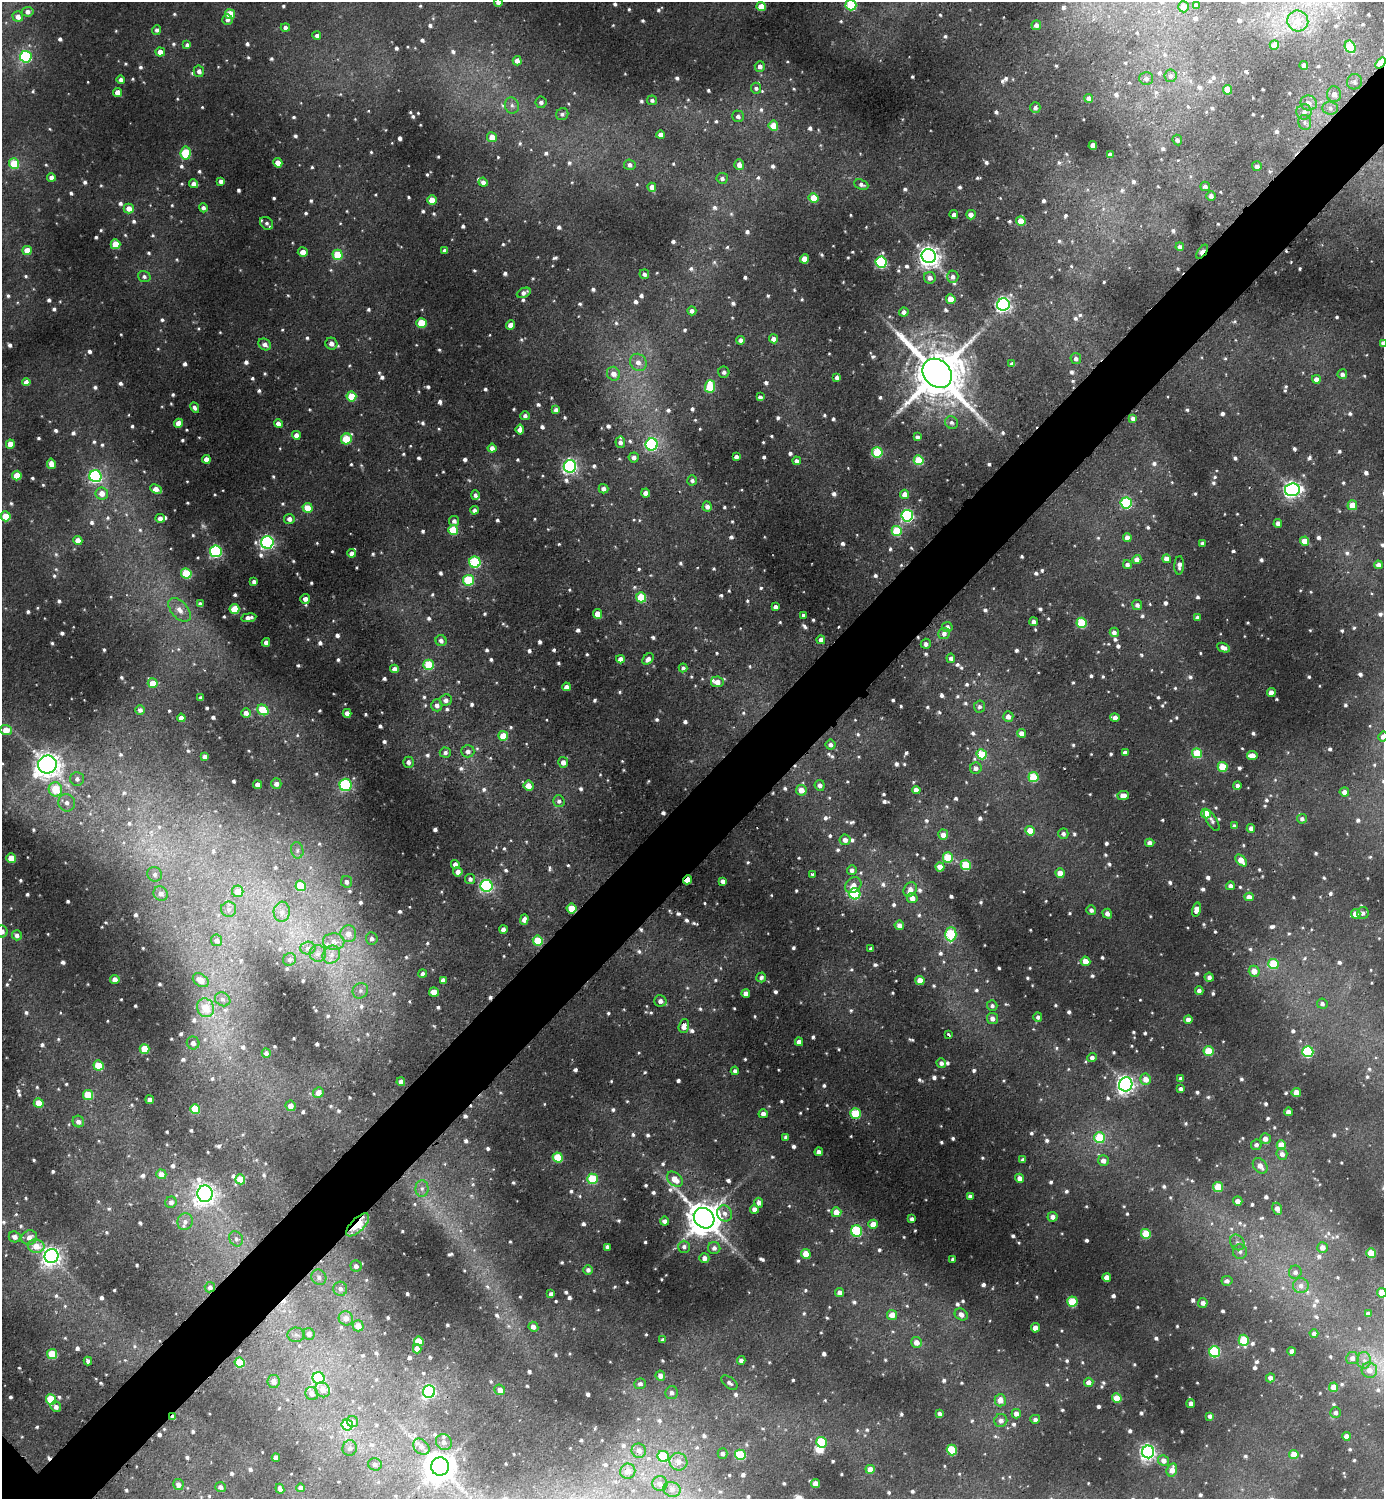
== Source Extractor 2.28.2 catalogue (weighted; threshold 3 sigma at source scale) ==
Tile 10 of 4 x 4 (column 2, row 3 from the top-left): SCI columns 1546-2927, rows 1502-2998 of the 5996 x 5997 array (HDU 1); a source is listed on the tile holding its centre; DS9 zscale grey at full resolution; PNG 1386 x 1501 px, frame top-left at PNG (2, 2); each listed source drawn as its Kron ellipse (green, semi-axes under 4 px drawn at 4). Shown black and unused: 5% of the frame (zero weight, under 2 of 3 exposures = <1% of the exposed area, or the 3 px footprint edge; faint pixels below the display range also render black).
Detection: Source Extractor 2.28.2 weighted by HDU 2 'WHT'; one run over the whole footprint, this tile lists its part. Background 0.0503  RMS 0.0059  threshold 0.0264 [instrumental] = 3 sigma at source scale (4.5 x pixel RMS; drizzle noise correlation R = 1.50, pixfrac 1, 0.05/0.05 arcsec/px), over >= 5 px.
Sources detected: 1435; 2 too faint to see at this stretch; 1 inside a brighter object's white glare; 4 cosmic-ray / hot-pixel residue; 1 long thin detection or spike segment (spike, bleed or trail) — neither listed nor drawn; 12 inside a brighter listed object's ellipse — not listed separately; of the other 1415, all 500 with FLUX_AUTO >= 1.87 (the completeness limit of this list) listed and drawn (915 fainter detections not listed), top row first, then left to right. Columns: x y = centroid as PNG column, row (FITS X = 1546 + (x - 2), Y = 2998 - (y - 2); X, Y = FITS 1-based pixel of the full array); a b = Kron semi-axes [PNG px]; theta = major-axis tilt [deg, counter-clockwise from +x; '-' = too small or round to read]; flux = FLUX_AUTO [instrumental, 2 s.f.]
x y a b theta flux
498 2 4 4 - 2.2
851 5 5 5 - 44
1196 5 4 4 - 2.1
761 7 4 4 - 9
1183 7 5 5 - 6.3
28 12 6 5 - 2.9
230 14 5 5 - 21
18 17 5 5 - 3.7
227 20 5 5 - 2.2
1298 21 10 10 - 9.1
1036 25 5 5 - 2.6
285 27 4 4 - 1.9
157 30 5 4 - 2
317 36 4 4 - 1.9
187 45 4 4 - 2
1274 45 4 4 - 8.5
1350 47 6 5 - 23
160 52 5 4 - 5.2
26 57 6 5 - 65
517 61 5 4 - 3.4
1380 63 6 4 51 18
1304 65 4 4 - 2.9
760 66 5 5 - 3.1
199 71 6 5 - 2.8
1170 76 6 6 - 2.3
1146 78 7 6 - 2.3
121 79 4 4 - 1.9
1354 82 8 7 - 2.3
756 88 5 5 - 2.1
1227 90 5 4 - 9.8
118 93 4 4 - 7.4
1334 94 8 7 - 4.2
1089 98 4 4 - 2.9
652 100 5 5 - 1.9
541 102 5 5 - 1.9
1309 103 8 7 - 4
512 105 8 7 - 2.3
1035 107 5 5 - 2.1
1330 108 8 6 -3 2.1
1304 112 7 7 - 2.7
562 114 6 6 - 2
738 116 6 6 - 2.5
1305 122 7 6 - 1.9
773 126 5 5 - 14
661 135 4 4 - 4
492 137 5 5 - 7.5
1177 140 5 5 - 2.1
1093 145 4 4 - 5.4
186 153 6 5 - 26
1110 155 4 4 - 2.4
278 163 4 4 - 6.8
14 164 5 5 - 24
630 165 6 5 - 2.6
739 165 5 5 - 4.1
1257 166 5 5 - 2.6
51 177 4 4 - 2.8
722 178 5 5 - 2.1
221 181 4 4 - 2.1
483 182 4 4 - 2.8
194 184 5 4 - 3
861 184 7 5 -22 2.2
1205 186 5 5 - 2
652 187 4 4 - 4.1
1211 196 5 4 - 2.6
813 198 5 4 - 14
432 200 4 4 - 9.8
129 208 5 5 - 6.6
203 208 5 4 - 2.1
954 215 4 4 - 2.9
971 215 5 4 - 3.7
1021 221 4 4 - 12
267 223 7 6 - 2
115 244 5 4 - 15
1180 247 4 4 - 2.1
27 250 5 4 - 10
445 251 4 4 - 2.7
303 252 5 4 - 4.9
1202 252 8 4 55 12
338 255 5 5 - 23
929 256 7 7 - 410
805 259 4 4 - 9.6
881 262 5 5 - 68
644 274 5 4 - 2.1
144 277 6 5 - 1.9
953 277 6 5 - 2.5
930 278 6 6 - 3.3
524 293 7 4 24 2.7
951 299 5 4 - 13
1003 305 6 6 - 160
692 311 4 4 - 2.4
904 312 5 4 - 3.1
421 323 5 5 - 23
510 325 5 4 - 4
773 339 5 4 - 3.7
741 340 4 4 - 3.3
1383 343 4 4 - 2.4
265 344 7 5 -36 3.3
331 344 6 5 - 3.3
1076 359 6 5 - 2.5
638 362 9 8 - 4.3
1012 364 4 4 - 2.2
724 372 5 5 - 2.4
937 373 16 13 -44 3600
613 374 7 6 - 4.7
1342 374 5 5 - 2.3
837 377 4 4 - 2.6
1316 379 4 4 - 4.1
26 382 4 4 - 3.5
710 387 6 5 - 27
351 396 5 5 - 18
760 397 4 4 - 2
195 408 5 4 - 2
556 410 4 4 - 2.3
525 416 4 4 - 1.9
1133 418 4 4 - 2.3
179 423 4 4 - 7.4
951 423 6 6 - 2.2
278 424 4 4 - 3.9
520 429 5 4 - 4.4
296 435 4 4 - 3.4
917 437 4 4 - 2.2
346 439 6 5 - 25
620 442 5 5 - 2.5
10 444 4 4 - 7.3
652 444 6 6 - 85
492 448 4 4 - 3.3
877 452 5 5 - 36
634 457 5 5 - 2.9
736 457 4 4 - 2.4
206 459 4 4 - 4.5
919 460 5 5 - 23
797 461 4 4 - 2.2
51 464 5 4 - 4.9
570 466 6 6 - 160
17 476 5 4 - 14
95 476 6 6 - 100
692 480 5 5 - 2
156 489 6 4 -24 5.8
603 489 5 4 - 3.4
1292 490 7 6 - 230
102 493 6 6 - 6.3
646 493 4 4 - 4.2
905 494 5 4 - 5.1
475 495 5 4 - 1.9
1126 503 5 5 - 60
1352 505 5 5 - 9.4
707 507 5 4 - 3.1
307 508 5 5 - 9
474 510 4 4 - 2.3
6 516 5 5 - 16
907 516 6 5 - 98
160 518 5 4 - 3.5
289 519 5 5 - 3
454 521 5 5 - 2.4
1278 523 4 4 - 3.2
453 530 5 5 - 21
897 531 5 5 - 31
1127 537 4 4 - 3.8
78 541 4 4 - 7
1305 541 4 4 - 8.3
267 542 6 6 - 150
1202 543 4 4 - 2.4
216 551 6 6 - 85
352 553 4 4 - 3.4
1137 559 4 4 - 3.8
1167 559 4 4 - 4.3
475 562 6 5 - 52
1127 565 4 4 - 2.3
1179 565 9 5 87 2.8
1378 565 4 4 - 3.7
186 573 5 5 - 31
468 580 5 5 - 34
254 582 4 4 - 2.2
641 597 5 5 - 24
305 599 5 5 - 3.5
200 604 4 4 - 2.5
1137 605 5 5 - 2.2
775 607 4 4 - 2.6
234 609 5 5 - 21
179 610 14 8 -49 5.6
598 614 5 4 - 7.4
803 615 3 3 - 4.9
249 618 8 4 8 3.3
1197 618 4 4 - 1.9
1034 622 4 4 - 3.1
1082 623 5 5 - 31
947 627 5 5 - 2.8
1114 632 5 4 - 2.8
944 633 6 5 - 2.9
821 640 4 4 - 3.2
441 641 5 5 - 2.6
266 642 4 4 - 2.8
926 644 5 5 - 2.1
1223 648 7 4 -23 3.6
951 658 4 4 - 2.2
620 659 4 4 - 3.7
648 659 6 4 46 3.3
429 665 5 5 - 26
683 668 4 4 - 1.9
394 669 4 4 - 3.2
717 682 6 5 - 5.4
153 683 5 5 - 9.6
566 687 4 4 - 3.7
1271 693 4 4 - 6.2
201 698 4 4 - 2.3
446 700 6 5 - 2.8
437 705 6 5 - 2.9
979 707 6 5 - 1.9
140 710 5 5 - 2
263 710 6 5 - 17
246 713 5 4 - 3.4
347 713 4 4 - 3.4
1008 716 5 5 - 3.6
181 718 4 4 - 4.3
1115 718 5 4 - 4.3
6 730 6 5 - 8.3
1022 733 4 4 - 4.3
503 736 5 5 - 14
1383 737 5 4 - 3.1
830 745 5 5 - 2.7
468 751 6 6 - 2.9
445 752 5 5 - 2
1125 753 4 4 - 3.4
1197 753 5 5 - 25
982 754 5 5 - 22
205 756 4 4 - 2.2
1252 756 5 4 - 9.5
408 762 5 5 - 2.2
563 762 5 5 - 3.9
47 764 9 9 - 570
1223 767 5 5 - 20
976 768 6 5 - 2.8
1033 777 5 5 - 26
77 779 7 6 - 2.8
276 784 5 5 - 3.3
258 785 4 4 - 4
346 785 6 6 - 60
820 785 5 5 - 3
528 786 5 5 - 6.4
1237 786 4 4 - 2.2
55 789 7 6 - 22
801 790 5 5 - 6.9
916 790 4 4 - 3.1
1344 792 4 4 - 3.4
1123 795 6 4 7 4.4
559 801 6 5 - 2.1
67 803 9 8 - 4
1206 814 5 4 - 18
1302 819 5 4 - 2
1212 820 12 5 -58 2.1
1234 826 4 3 - 1.9
1251 828 4 4 - 2.8
1030 831 5 4 - 13
1063 834 5 5 - 2.1
943 835 5 5 - 4.7
845 840 5 5 - 3.3
1150 843 4 4 - 3.8
297 850 8 6 -78 2.1
11 858 5 4 - 13
948 858 5 5 - 25
1241 860 7 4 -48 8.2
455 864 4 4 - 3.1
966 865 5 5 - 26
940 867 4 4 - 6.9
852 870 5 5 - 2.4
458 872 4 4 - 3.6
1060 873 5 4 - 7.1
155 874 7 7 - 2.5
812 875 4 3 - 3.3
470 879 5 5 - 2
687 880 4 3 - 11
723 881 4 4 - 2.3
347 882 6 5 - 2.5
853 885 9 7 43 4.4
301 886 5 5 - 18
486 886 6 6 - 110
1230 886 4 4 - 2.4
910 890 7 6 - 4.2
238 891 6 5 - 6.4
161 893 7 7 - 3.5
855 894 6 5 - 49
1249 897 4 4 - 4.4
912 898 5 5 - 4.3
571 908 5 5 - 16
229 909 7 7 - 2.3
1091 910 5 5 - 2.4
1196 910 7 4 75 6.8
282 912 10 8 84 3.6
1363 913 6 5 - 2.1
1107 914 5 4 - 3.1
1356 914 5 4 - 6.7
524 919 5 4 - 2.9
899 925 4 4 - 3.3
503 929 4 4 - 3.6
2 931 6 6 - 3.4
348 934 8 8 - 5.5
951 934 7 5 89 42
17 935 5 5 - 2.4
372 938 6 5 - 2.4
216 940 6 5 - 2.2
538 941 5 5 - 22
334 942 11 8 -6 4.9
308 948 7 6 - 2.2
871 949 4 3 - 1.9
318 954 8 8 - 3.2
331 955 9 8 - 4.1
289 959 6 6 - 1.9
1086 961 5 4 - 6.6
1273 964 5 5 - 23
1254 971 5 5 - 7.2
423 973 4 4 - 1.9
761 977 5 4 - 2
1209 977 4 4 - 2.2
115 979 4 4 - 5
201 980 8 6 -33 6.6
443 980 4 4 - 2.4
920 980 4 4 - 7.4
360 991 8 7 - 2.3
1199 991 4 4 - 2.6
434 992 5 4 - 8.7
746 993 4 4 - 4
223 999 8 6 -31 2.3
660 1001 6 5 - 3.1
1322 1004 5 5 - 1.9
992 1006 5 5 - 1.9
206 1008 9 8 - 12
1038 1017 5 4 - 2
992 1018 5 5 - 3.4
1188 1019 4 4 - 3.5
684 1026 7 5 74 5.2
948 1035 3 3 - 2.3
799 1042 4 4 - 3.9
193 1043 6 6 - 2.5
144 1049 5 4 - 18
1208 1051 5 5 - 20
1308 1052 5 5 - 60
266 1053 4 4 - 2.1
1092 1058 4 4 - 2.5
941 1063 5 4 - 2.2
98 1065 5 5 - 16
735 1071 4 4 - 2.1
1146 1079 5 5 - 6.2
1181 1079 4 3 - 2.5
401 1082 4 4 - 3.7
1126 1084 7 6 - 260
1180 1088 3 3 - 1.9
318 1093 5 5 - 5.3
1296 1093 4 4 - 8.8
88 1095 5 5 - 18
150 1100 4 4 - 3.5
39 1103 5 4 - 11
290 1106 5 5 - 4.8
195 1109 5 5 - 22
1288 1112 4 4 - 3.7
763 1114 4 4 - 2.8
855 1114 5 5 - 32
78 1122 6 5 - 3.4
786 1137 4 4 - 2.3
1099 1138 5 5 - 32
1265 1139 5 5 - 3.9
1256 1145 5 5 - 2.2
1281 1145 5 4 - 13
819 1152 4 4 - 3.1
1282 1154 6 5 - 3.6
558 1157 5 5 - 23
1023 1160 4 4 - 2.1
1103 1161 5 5 - 3.8
1260 1166 9 6 -51 5.1
161 1174 5 5 - 5.7
1020 1178 4 4 - 3.5
240 1179 5 4 - 13
592 1179 5 5 - 29
675 1179 9 6 -41 8.5
1218 1187 5 5 - 23
422 1188 8 6 89 2.4
205 1194 8 7 - 360
970 1196 4 4 - 2.1
1238 1201 5 4 - 4.4
171 1202 6 5 - 2.3
759 1203 5 4 - 2.7
754 1209 4 4 - 3.2
1277 1209 6 4 -66 4.6
836 1212 5 5 - 8.2
725 1213 8 7 - 3.3
1052 1217 5 5 - 3.4
704 1218 11 9 -44 1600
912 1219 4 4 - 1.9
185 1221 8 7 - 3.3
664 1221 4 4 - 2.5
873 1224 4 4 - 8.2
358 1225 15 6 46 22
857 1231 6 5 - 53
1146 1234 5 5 - 26
15 1237 6 5 - 3
29 1237 8 7 - 4.4
236 1239 8 6 -58 2
1237 1242 8 6 -56 2.2
36 1246 8 6 -10 8.6
607 1247 4 3 - 2.2
684 1247 6 6 - 2.2
1322 1247 5 5 - 4.1
714 1248 6 6 - 2.7
1240 1251 7 7 - 2.1
1371 1253 5 4 - 16
806 1254 5 4 - 10
51 1256 7 7 - 300
704 1258 5 5 - 3.1
953 1259 4 3 - 1.9
356 1266 5 5 - 2.4
588 1270 5 4 - 2
1295 1272 6 6 - 2.2
319 1277 8 7 - 2.6
1107 1277 4 4 - 5.5
1227 1281 5 5 - 2.1
1301 1286 8 7 - 3
210 1287 5 5 - 2.4
340 1289 7 7 - 2.6
840 1293 4 4 - 2.8
1382 1293 5 4 - 11
551 1294 4 4 - 2.1
1072 1302 5 5 - 26
1203 1303 5 5 - 2.8
961 1314 7 5 -34 3.4
1368 1314 4 4 - 2.6
892 1315 5 5 - 6
346 1318 7 7 - 4.5
358 1326 5 5 - 6.2
533 1327 5 5 - 3.6
1035 1328 5 4 - 5
309 1334 6 5 - 3.1
1314 1334 4 4 - 2.1
296 1335 8 7 - 2.3
663 1340 4 4 - 1.9
1244 1340 5 5 - 25
419 1341 5 5 - 17
916 1342 5 5 - 4.6
417 1349 4 4 - 3.6
1292 1351 4 4 - 3.3
1215 1352 5 5 - 48
52 1354 5 5 - 22
1352 1358 6 6 - 2.8
741 1360 4 4 - 2.2
1364 1360 8 7 - 2.8
88 1361 4 4 - 2.1
240 1363 5 5 - 23
1369 1370 8 7 - 5.1
660 1376 5 4 - 3.6
319 1378 6 6 - 54
1270 1378 4 4 - 3.4
274 1381 6 6 - 4.3
1089 1382 5 4 - 4.4
729 1383 9 5 -39 2
640 1384 6 5 - 2
1334 1387 4 4 - 8.5
323 1390 8 7 - 4.2
500 1390 5 5 - 3.5
429 1392 6 6 - 110
672 1393 6 6 - 2.6
312 1394 7 6 - 3.5
1117 1398 5 4 - 12
51 1399 5 5 - 28
1000 1400 6 5 - 5.2
1191 1403 4 4 - 3.1
56 1407 5 5 - 2.6
939 1413 4 4 - 2
1336 1413 5 5 - 2.1
1016 1414 4 4 - 3.2
1210 1416 4 4 - 1.9
173 1417 4 3 - 2
1035 1419 5 4 - 1.9
1001 1420 6 6 - 2.8
353 1421 6 5 - 2.2
347 1425 6 5 - 24
1346 1436 4 4 - 3.9
444 1442 8 7 - 2.7
822 1442 5 5 - 23
421 1447 9 7 -45 2.5
350 1448 8 7 - 2.2
952 1450 5 5 - 29
639 1451 7 7 - 3.7
1148 1452 6 6 - 210
723 1453 5 5 - 2
1294 1454 4 4 - 9.5
740 1455 5 5 - 34
663 1456 6 5 - 26
276 1458 4 4 - 4.7
1164 1461 5 5 - 3.4
678 1462 9 8 - 4
375 1464 7 6 - 2.3
440 1466 9 9 - 1100
870 1469 4 4 - 5.8
1172 1470 7 5 72 4.8
628 1471 8 7 - 4.6
815 1483 4 4 - 5.5
660 1484 7 7 - 3
178 1485 6 5 - 3.2
221 1487 5 5 - 2
301 1488 4 4 - 2.4
280 1489 5 4 - 2.1
672 1489 9 7 -17 2.5
Overlapping masked pixels (flux is a lower limit): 8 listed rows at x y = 1380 63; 1202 252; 687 880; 571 908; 684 1026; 358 1225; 210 1287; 173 1417
Isophote crosses this tile's border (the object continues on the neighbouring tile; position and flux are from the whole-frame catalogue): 8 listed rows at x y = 498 2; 851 5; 1380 63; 1383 343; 10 444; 1383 737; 2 931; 1382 1293